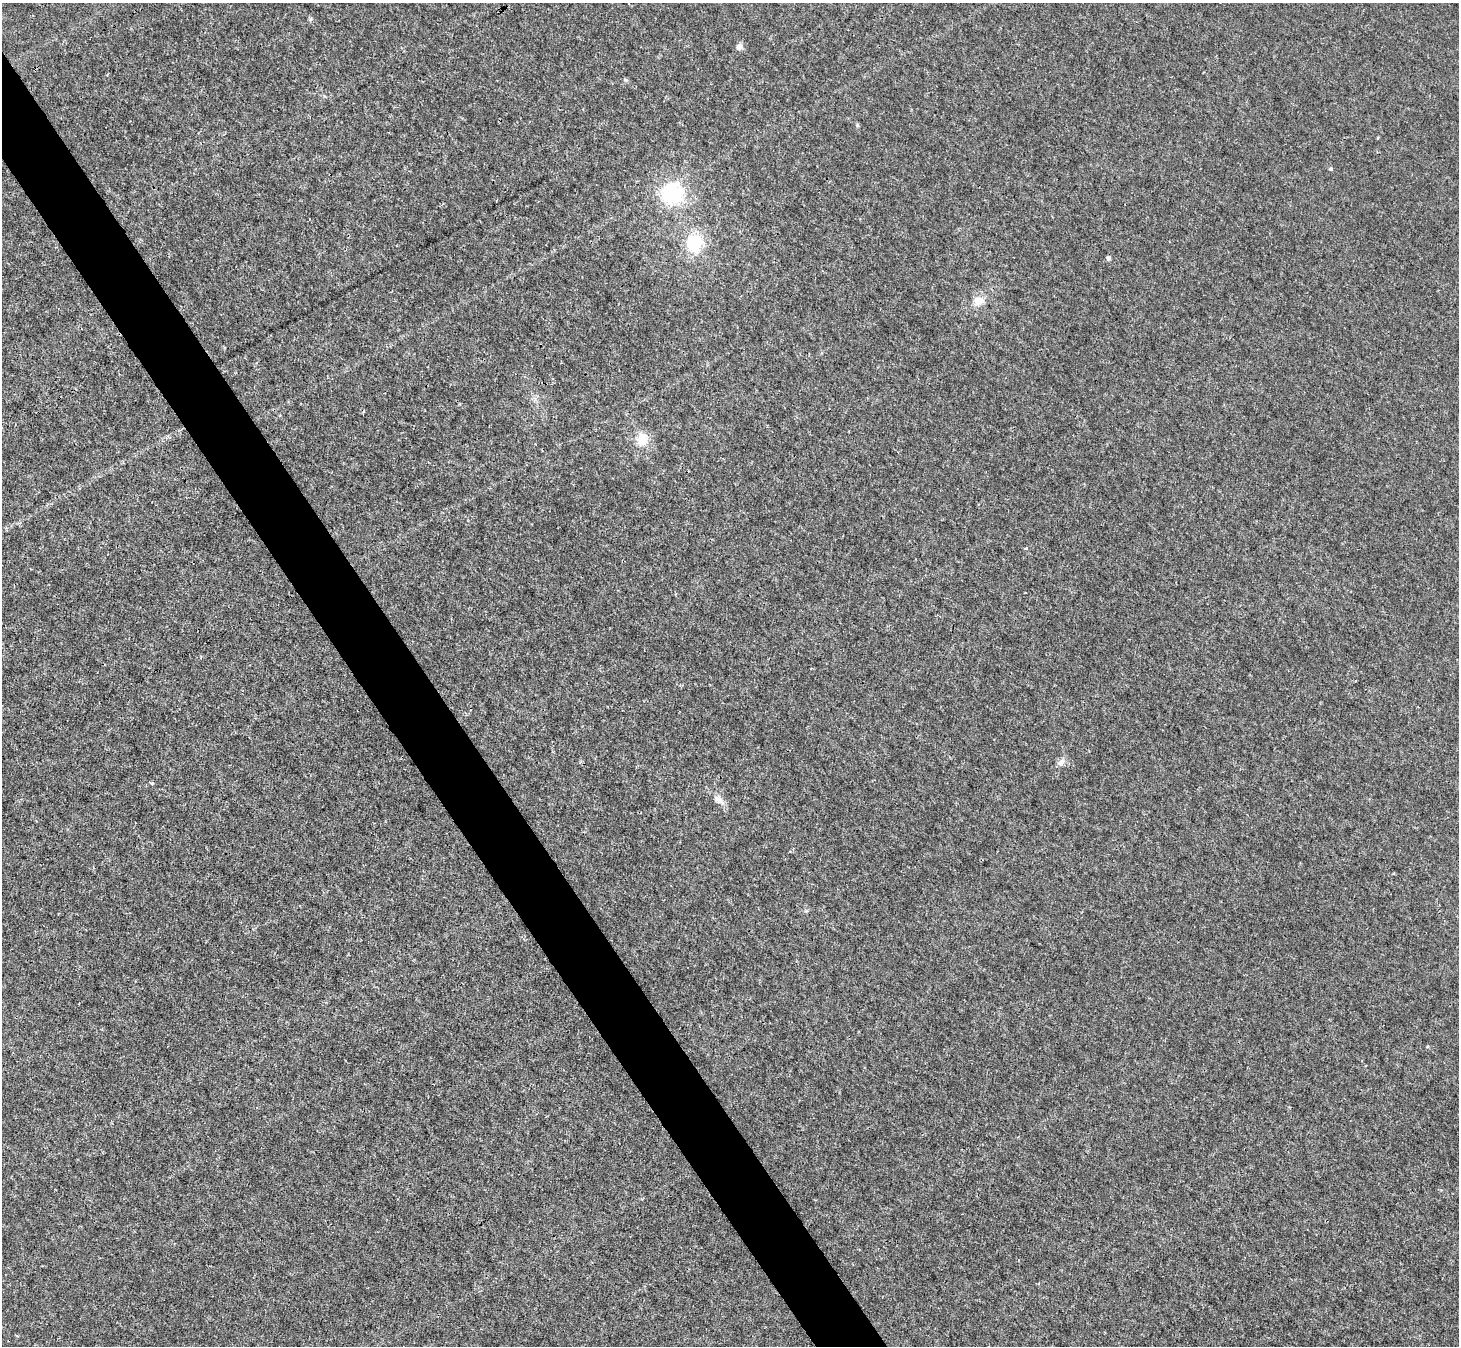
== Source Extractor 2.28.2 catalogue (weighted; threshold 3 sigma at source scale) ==
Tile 11 of 4 x 4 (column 3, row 3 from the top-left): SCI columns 2918-4374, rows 1637-2980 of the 5832 x 5824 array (HDU 1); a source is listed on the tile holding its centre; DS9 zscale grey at full resolution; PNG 1461 x 1348 px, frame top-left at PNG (2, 3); no overlay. Shown black and unused: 5% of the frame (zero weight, under 3 of 4 exposures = <1% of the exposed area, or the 3 px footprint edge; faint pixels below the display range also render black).
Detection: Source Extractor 2.28.2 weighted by HDU 2 'WHT'; one run over the whole footprint, this tile lists its part. Background 6.02e-04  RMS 0.0023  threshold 0.0104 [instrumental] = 3 sigma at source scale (4.5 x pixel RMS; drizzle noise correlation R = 1.50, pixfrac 1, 0.05/0.05 arcsec/px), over >= 5 px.
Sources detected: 11; all 11 listed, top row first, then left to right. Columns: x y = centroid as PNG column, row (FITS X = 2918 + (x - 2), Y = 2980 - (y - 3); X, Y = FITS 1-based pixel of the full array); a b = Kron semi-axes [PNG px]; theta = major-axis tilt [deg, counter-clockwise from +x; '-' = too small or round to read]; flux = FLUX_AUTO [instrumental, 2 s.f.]
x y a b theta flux
311 19 6 4 70 0.34
739 46 8 8 - 1
1331 169 5 4 - 0.42
673 193 29 28 - 15
694 243 23 20 88 9
1108 258 4 4 - 0.78
979 301 14 11 18 2.5
642 439 16 14 -87 4.1
1026 548 4 4 - 0.27
1061 762 11 7 59 1.2
719 800 18 9 -40 1.7
Unlisted compact peaks at least as high as the median listed source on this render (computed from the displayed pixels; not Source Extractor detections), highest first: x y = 625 80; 152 783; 857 125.